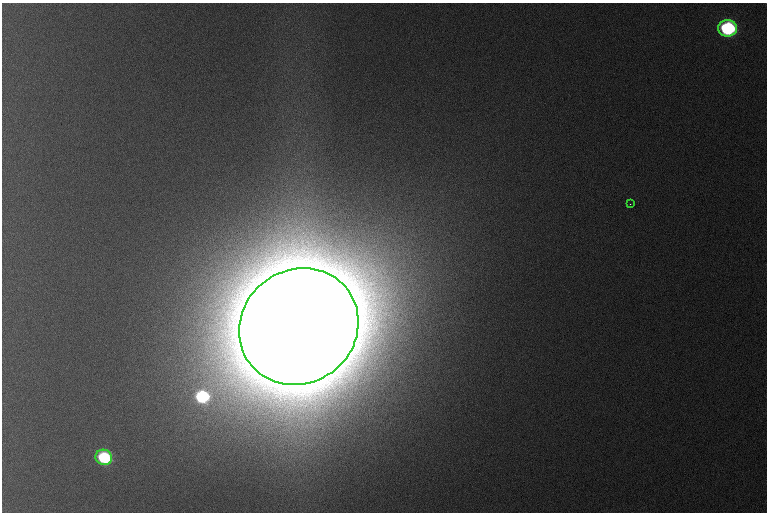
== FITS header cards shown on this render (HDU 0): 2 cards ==
NAXIS1  =                  765 /
NAXIS2  =                  510 /

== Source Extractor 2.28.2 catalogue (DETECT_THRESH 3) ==
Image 765 x 510 px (HDU 0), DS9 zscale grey, 1 PNG px = 1 image px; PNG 769 x 514 px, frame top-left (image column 1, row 510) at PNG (2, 3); each listed source drawn as its Kron ellipse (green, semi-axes under 4 px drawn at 4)
Background 1110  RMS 11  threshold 34.4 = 3 sigma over >= 5 px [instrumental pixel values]
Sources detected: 4; all 4 listed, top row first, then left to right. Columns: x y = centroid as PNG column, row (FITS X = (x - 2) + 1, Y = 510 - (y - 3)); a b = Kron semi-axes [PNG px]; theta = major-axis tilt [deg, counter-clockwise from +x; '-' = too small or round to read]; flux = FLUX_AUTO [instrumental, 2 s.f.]
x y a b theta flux
727 28 9 8 - 1.5e+05
630 204 3 2 - 7.9e+02
299 327 61 56 36 1.5e+08
104 457 8 7 - 1.0e+05